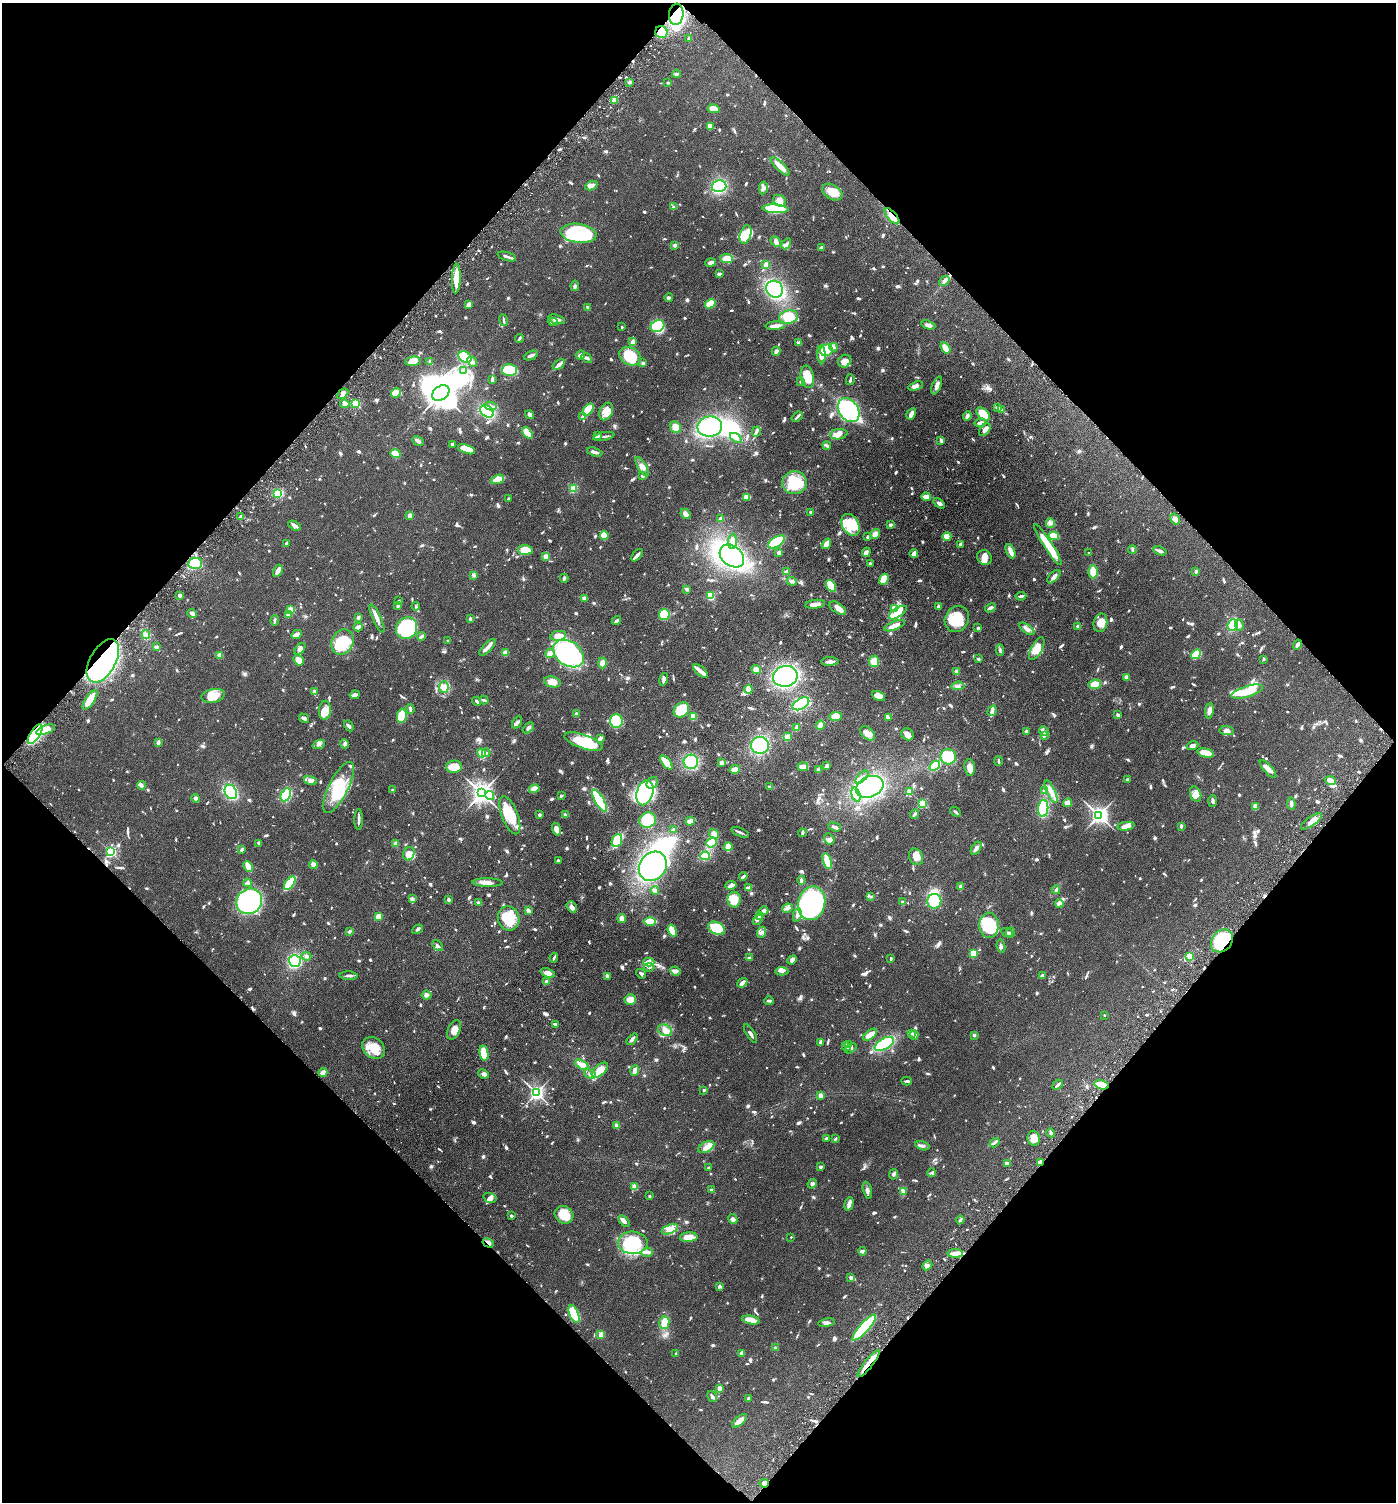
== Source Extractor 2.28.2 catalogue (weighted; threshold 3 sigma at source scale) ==
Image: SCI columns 252-5826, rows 97-6094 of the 6205 x 6192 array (HDU 1 of 3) = the unmasked area's bounding box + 8 px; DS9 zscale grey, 4 x 4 block average (1 PNG px = mean of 4 x 4 image px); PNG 1398 x 1504 px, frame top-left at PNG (2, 3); each listed source drawn as its Kron ellipse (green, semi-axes under 4 px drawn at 4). Shown black and unused: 50% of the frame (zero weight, under 3 of 6 exposures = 6% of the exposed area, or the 3 px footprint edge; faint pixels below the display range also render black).
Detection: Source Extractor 2.28.2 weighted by HDU 2 'WHT'. Background 0.0912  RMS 0.0046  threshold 0.0187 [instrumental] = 3 sigma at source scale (4.09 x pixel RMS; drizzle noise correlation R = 1.36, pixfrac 0.8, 0.05/0.05 arcsec/px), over >= 5 px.
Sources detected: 1583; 2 too faint to see at this stretch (4 x 4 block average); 12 inside a brighter object's white glare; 13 cosmic-ray / hot-pixel residue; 1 long thin detection or spike segment (spike, bleed or trail) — neither listed nor drawn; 21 coinciding with a brighter row at this scale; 137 inside a brighter listed object's ellipse — not listed separately; of the other 1397, all 500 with FLUX_AUTO >= 4.4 (the completeness limit of this list) listed and drawn (897 fainter detections not listed), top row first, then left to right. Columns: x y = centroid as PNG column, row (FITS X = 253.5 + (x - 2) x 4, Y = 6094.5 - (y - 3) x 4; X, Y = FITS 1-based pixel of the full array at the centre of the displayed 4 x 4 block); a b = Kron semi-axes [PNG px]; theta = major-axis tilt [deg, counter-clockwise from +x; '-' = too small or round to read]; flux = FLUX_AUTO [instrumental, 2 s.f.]
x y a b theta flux
676 14 11 7 83 260
661 32 6 6 - 32
689 38 2 2 - 15
676 74 4 3 - 4.7
630 82 3 3 - 4.5
668 83 2 2 - 4.5
614 100 3 3 - 32
714 109 6 4 -14 29
711 127 4 3 - 4.9
780 166 12 3 -44 42
591 186 6 4 26 14
719 186 7 6 - 170
763 188 6 4 80 8.6
832 192 11 7 -31 47
780 201 7 5 -30 20
674 207 3 2 - 5.5
775 209 13 3 -3 160
892 216 10 4 -49 20
578 233 18 9 -7 250
746 235 9 5 72 69
776 242 6 4 -42 9
786 244 6 3 59 7.8
675 245 2 2 - 25
821 248 2 2 - 8.8
507 256 9 2 -16 7.5
727 259 6 4 -6 34
710 263 5 3 - 9.1
766 265 4 3 - 13
719 274 4 2 - 5.4
456 279 15 3 87 55
944 281 6 3 39 12
575 286 5 3 - 5.1
775 289 9 8 - 220
669 298 4 3 - 4.4
710 304 5 4 - 42
468 305 4 3 - 14
588 308 4 2 - 6.7
789 317 9 6 12 60
557 319 9 3 -17 10
504 320 6 2 -80 6.1
553 322 5 3 - 6.5
928 325 7 3 -20 10
657 326 7 5 24 98
775 326 9 3 4 17
622 327 2 2 - 4.7
519 338 4 2 - 6
633 342 4 3 - 9.8
799 343 3 3 - 8.1
834 347 4 2 - 4.5
945 348 6 3 -56 22
826 350 6 5 - 69
776 351 4 3 - 7.1
821 354 9 3 -87 26
531 355 7 3 23 7.8
580 355 4 2 - 12
630 356 11 8 -29 98
465 357 7 5 -29 67
587 358 6 3 -37 6.6
413 361 8 5 6 26
845 361 7 6 - 13
430 362 4 2 - 4.8
472 362 6 3 -48 10
643 363 2 2 - 13
559 364 7 3 34 8.1
509 370 7 6 - 67
464 371 4 2 - 5.3
807 377 11 6 -79 60
492 379 4 2 - 4.6
850 380 5 2 - 5
801 382 3 2 - 4.4
916 386 8 4 18 12
937 386 9 4 68 11
396 393 5 4 - 39
441 393 9 6 36 6600
343 394 6 3 47 11
355 403 2 2 - 200
345 404 5 3 - 11
490 406 6 3 -12 10
998 407 4 2 - 8
588 410 7 4 51 48
849 410 13 9 -54 310
1002 410 2 2 - 4.8
487 411 7 5 -32 120
606 412 9 6 64 18
911 414 6 3 60 15
983 414 8 5 -42 60
530 415 5 3 - 7.9
583 416 3 2 - 7
967 416 5 3 - 9.8
797 417 6 2 40 5
980 423 6 2 13 10
710 426 12 10 8 210
676 427 6 5 - 30
985 430 7 4 50 13
756 432 5 3 - 6.5
527 433 6 4 -51 37
839 434 9 5 9 15
598 436 4 3 - 7.6
604 436 10 2 11 5.7
736 438 7 3 -34 10
418 441 6 3 -29 8.3
941 441 3 2 - 12
453 444 3 2 - 6.3
827 446 4 3 - 6.8
466 449 9 4 -19 58
595 452 8 2 -18 11
395 454 5 3 - 34
642 467 11 4 -59 17
643 475 3 3 - 4.7
498 479 6 4 21 46
794 483 12 11 - 93
573 489 4 2 - 41
278 493 4 4 - 21
747 497 4 3 - 24
926 497 5 3 - 27
509 499 2 2 - 7.2
939 503 6 3 -37 8.1
811 512 3 3 - 4.5
686 514 5 3 - 21
410 516 3 3 - 11
241 517 4 2 - 14
721 519 3 3 - 7.4
1175 519 6 4 -56 8.6
1050 523 5 4 - 7
850 525 12 8 -59 40
890 525 3 2 - 6
295 526 7 3 -29 8.8
875 534 5 4 - 13
604 536 4 4 - 39
947 536 4 4 - 31
1054 536 5 3 - 47
867 537 3 2 - 5.1
732 541 7 3 86 15
777 542 9 5 34 120
286 543 3 2 - 7.5
826 544 6 3 54 20
960 544 3 2 - 5.2
1048 544 24 4 -57 75
525 550 7 5 -4 34
1132 550 4 2 - 4.9
1010 551 7 2 -66 25
1160 551 6 2 -20 12
866 552 5 3 - 8.9
779 553 2 2 - 16
1089 553 2 2 - 4.7
914 554 4 2 - 14
637 555 7 3 49 9.9
546 556 4 4 - 10
732 556 13 10 -38 440
984 557 8 7 - 16
195 563 7 5 6 140
870 564 3 2 - 4.5
278 571 6 3 61 23
787 571 3 2 - 7.7
1196 571 3 2 - 7.7
1093 572 6 4 -89 30
474 575 3 3 - 6.4
1054 577 8 3 46 13
564 578 4 2 - 5.5
884 579 6 4 67 40
792 581 5 3 - 8.9
831 586 6 3 -54 55
687 589 3 3 - 5
180 595 3 3 - 7.9
710 596 4 3 - 51
1021 596 5 2 - 6.5
584 598 3 2 - 9.5
398 601 2 2 - 8.7
815 604 10 3 7 17
398 606 3 3 - 4.5
416 606 4 2 - 4.8
938 606 3 2 - 5.3
838 608 9 5 -34 16
894 608 2 2 - 29
990 608 5 2 - 8.5
291 610 2 2 - 120
192 613 5 3 - 8
898 613 10 4 34 33
288 615 2 2 - 25
664 615 5 5 - 64
358 617 3 2 - 5.5
377 618 15 3 -66 15
470 619 3 2 - 4.5
957 619 13 11 59 79
275 620 5 2 - 4.4
616 621 5 2 - 9.2
1100 623 9 6 76 31
1233 625 6 5 - 52
1239 625 6 4 -73 8.8
895 626 11 3 22 28
1077 626 2 2 - 5.3
358 627 5 3 - 10
407 628 11 10 - 170
978 628 4 3 - 4.5
1027 629 9 4 -35 12
146 634 4 4 - 11
296 634 6 3 27 18
421 636 4 2 - 6.6
558 636 8 4 11 25
448 641 3 2 - 4.7
342 642 13 10 63 99
1297 645 5 3 - 11
157 647 3 3 - 6.2
487 647 11 3 47 17
300 649 7 4 51 8.8
1037 649 12 5 62 29
1000 650 6 2 -86 4.5
505 653 3 3 - 23
550 653 4 4 - 11
568 654 17 12 -35 370
1196 654 5 4 - 67
219 655 2 2 - 12
978 659 2 2 - 5.1
1264 659 3 2 - 4.9
299 660 6 4 -55 20
103 661 24 13 60 650
830 661 9 3 0 11
874 661 5 5 - 27
602 663 5 4 - 15
756 669 5 4 - 17
700 671 8 4 -41 13
957 672 3 3 - 14
785 676 12 10 13 300
1126 677 3 3 - 9.6
664 679 6 3 75 9.4
552 682 8 5 -12 30
1095 684 6 4 9 32
958 686 7 4 5 8.3
444 687 5 5 - 13
748 689 4 3 - 23
314 691 3 3 - 4.9
1247 692 16 5 16 47
355 695 5 2 - 15
213 696 12 6 10 46
879 696 7 4 -26 20
90 700 11 4 55 44
484 700 5 2 - 4.9
477 701 4 2 - 4.6
801 704 9 5 30 160
410 709 5 2 - 9.2
325 710 9 6 86 19
681 710 8 6 40 94
992 711 5 4 - 7.3
1209 711 8 4 82 10
576 714 3 2 - 8.8
1118 715 4 2 - 5.6
402 716 7 5 80 51
693 716 3 3 - 48
835 716 6 4 2 25
304 718 5 3 - 7.4
888 718 2 2 - 4.9
616 721 7 6 - 70
517 722 6 2 57 8
820 725 4 3 - 24
349 726 6 2 -58 6
528 728 6 3 41 7.1
797 728 4 3 - 9.6
46 730 10 4 20 37
1026 731 2 2 - 24
1044 731 5 2 - 5
1227 731 7 4 -5 12
868 733 9 5 -42 20
35 734 11 5 57 170
908 734 7 5 -47 13
1044 735 3 3 - 5.4
787 737 3 3 - 32
600 738 3 2 - 9.2
583 742 20 7 -20 97
158 743 3 2 - 9
319 744 6 3 22 5.9
345 744 5 3 - 5.5
760 745 9 8 - 140
1192 745 6 3 21 9.3
481 753 4 3 - 22
486 753 4 3 - 4.4
1206 753 8 4 -13 30
948 757 8 7 - 83
998 761 5 2 - 5.2
666 762 8 3 -51 49
691 762 7 7 - 90
722 763 3 3 - 7.9
827 766 4 3 - 9
935 766 6 4 41 68
454 767 8 6 2 37
803 767 5 3 - 22
970 768 8 5 -82 14
735 769 5 3 - 17
819 769 3 2 - 9.1
1268 769 11 4 -48 19
862 777 8 2 45 6.8
1127 779 2 2 - 12
1330 780 6 3 -21 26
311 781 7 3 -15 7.6
652 783 6 5 - 14
141 785 4 3 - 9.5
338 787 28 9 63 120
770 787 4 2 - 5.5
870 787 14 10 24 350
392 789 2 2 - 5.2
534 789 5 4 - 18
1044 791 4 2 - 5
231 792 7 5 -62 120
910 792 2 2 - 67
1051 792 12 4 -66 21
481 793 4 3 - 2400
645 793 13 8 73 300
1196 794 8 5 -69 12
286 795 7 5 63 83
490 795 4 3 - 6.6
856 795 7 3 -74 9.2
561 796 3 2 - 4.6
196 798 4 4 - 8.9
599 801 13 4 -60 130
1213 801 6 3 87 5.1
922 803 2 2 - 230
1068 803 4 3 - 17
1291 804 6 2 -83 6.9
1256 807 3 2 - 31
1043 808 8 5 85 100
955 812 6 2 -41 5.4
915 814 5 2 - 6.5
510 815 20 8 -69 76
539 815 3 2 - 5.9
565 815 3 3 - 4.9
1099 815 3 3 - 1500
359 819 10 2 89 8.9
648 820 8 7 - 71
690 821 5 3 - 14
1312 821 13 4 36 20
1126 826 8 3 8 22
1181 826 3 2 - 9.3
835 827 6 3 -19 5.9
556 829 6 4 -76 17
673 830 4 2 - 5.1
740 832 9 2 -23 7
802 833 4 2 - 4.6
714 834 5 4 - 17
829 839 6 5 - 8.4
617 841 7 5 67 70
259 843 4 3 - 5.4
711 843 6 4 38 52
396 844 4 3 - 9.2
728 847 4 3 - 36
976 848 7 3 56 11
242 849 3 2 - 6.1
111 852 2 2 - 380
409 854 7 5 66 27
705 856 5 4 - 48
916 857 8 6 -63 24
558 860 2 2 - 4.9
827 861 8 3 -72 69
313 865 4 3 - 15
248 866 6 2 -64 59
653 866 15 13 52 300
743 876 4 2 - 5.7
801 880 4 2 - 7.2
247 883 4 4 - 6.7
290 883 8 4 52 110
487 883 15 4 -1 16
731 885 6 3 7 6.6
961 887 3 3 - 10
749 888 4 2 - 7.3
1056 890 4 3 - 5.1
655 891 4 2 - 15
871 896 3 2 - 4.9
412 899 4 3 - 5.6
448 900 4 2 - 6.6
734 900 8 6 -89 31
249 901 13 12 - 490
934 901 7 7 - 76
902 902 3 2 - 5
478 903 3 2 - 4.5
812 903 17 13 77 690
1059 903 4 3 - 6.6
572 907 6 4 -54 9.8
787 908 5 3 - 6.1
528 911 4 3 - 8.6
764 911 4 3 - 11
797 915 7 3 79 8.7
379 916 4 4 - 26
760 916 2 2 - 11
509 918 12 10 -69 62
622 919 4 3 - 13
758 920 5 2 - 4.7
650 921 6 3 0 67
989 925 12 9 88 130
717 928 9 6 -25 83
418 929 6 2 34 6
672 931 6 3 -71 53
349 932 3 2 - 4.7
761 932 6 3 67 7.5
1007 932 6 2 -27 4.9
1011 932 5 2 - 6.9
1222 941 12 10 50 150
438 946 6 2 -49 4.7
1001 946 6 3 -80 5.6
973 954 2 2 - 130
306 956 5 3 - 5.7
1190 957 2 2 - 19
554 958 5 2 - 4.6
749 958 3 3 - 5
891 959 3 2 - 4.9
792 960 5 3 - 11
295 961 6 6 - 170
649 962 6 3 1 8.6
649 967 5 3 - 6.4
675 971 5 4 - 6.8
782 971 6 3 -3 8.1
548 973 7 3 -22 18
641 974 5 3 - 4.8
1042 975 4 2 - 5.5
348 976 9 2 -1 6.5
608 976 3 2 - 17
547 981 4 2 - 13
742 983 5 3 - 13
427 995 5 4 - 7.1
630 999 6 5 - 20
769 1001 5 2 - 5.7
1104 1015 2 2 - 5.5
555 1024 4 2 - 6.6
454 1030 10 6 64 22
665 1030 7 5 -28 27
750 1033 10 2 -58 6.7
911 1034 4 3 - 4.4
870 1035 8 4 38 27
914 1035 4 3 - 5.4
974 1035 2 2 - 7.6
632 1039 7 3 49 8.9
820 1042 4 3 - 8.4
884 1044 11 5 30 120
849 1045 4 3 - 5.2
846 1046 4 3 - 5.5
374 1048 12 9 -41 48
851 1048 6 3 33 5.2
484 1053 8 4 -80 91
582 1065 7 4 -28 18
600 1070 10 5 41 36
635 1070 5 2 - 18
323 1072 4 3 - 18
483 1074 5 3 - 11
590 1074 6 3 -25 7.7
907 1081 5 2 - 5.9
1058 1085 6 2 41 8.4
1101 1085 7 4 -14 17
704 1090 2 2 - 10
536 1093 3 2 - 980
820 1096 3 2 - 13
617 1125 3 2 - 11
1051 1133 4 2 - 5.9
827 1138 3 2 - 6
1034 1138 7 6 - 25
835 1139 3 2 - 5.3
994 1143 5 2 - 5.8
922 1146 7 3 -13 7.2
706 1147 8 5 29 19
1040 1162 3 2 - 17
1007 1163 4 3 - 5.8
820 1167 3 3 - 5.4
709 1168 2 2 - 4.7
931 1173 4 3 - 4.4
894 1174 5 3 - 4.6
812 1184 5 3 - 5.6
635 1187 2 2 - 85
712 1189 3 3 - 5.2
867 1190 8 3 -77 7.9
903 1191 4 3 - 4.6
649 1196 2 2 - 5.1
490 1198 6 5 - 9.3
849 1204 7 3 76 18
564 1215 10 8 -36 50
511 1216 3 2 - 6
733 1219 5 4 - 9.4
960 1220 4 2 - 5.2
624 1221 7 3 -45 8.4
670 1229 8 4 23 19
689 1237 9 5 4 30
791 1237 2 2 - 5
488 1243 6 3 -32 7.2
633 1243 15 11 -2 140
862 1251 4 3 - 8.2
647 1252 6 2 2 6.8
955 1253 8 3 -2 14
927 1265 5 3 - 7
851 1278 2 2 - 20
720 1286 4 3 - 5
574 1314 9 4 -67 94
751 1320 9 4 -11 28
664 1323 6 5 - 26
826 1323 8 3 10 7.8
864 1328 17 4 48 160
601 1334 2 2 - 81
775 1348 2 2 - 5.8
741 1353 3 2 - 17
676 1354 2 2 - 9.1
869 1363 17 3 52 30
720 1388 2 2 - 40
712 1396 6 3 -58 6.4
748 1399 4 2 - 5.8
740 1421 9 4 40 17
764 1483 5 3 - 10
Overlapping masked pixels (flux is a lower limit): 10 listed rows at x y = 676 14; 661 32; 892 216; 103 661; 35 734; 1222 941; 1040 1162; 488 1243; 869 1363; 764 1483
Diffuse or blended objects may show on this block-average render without a row.